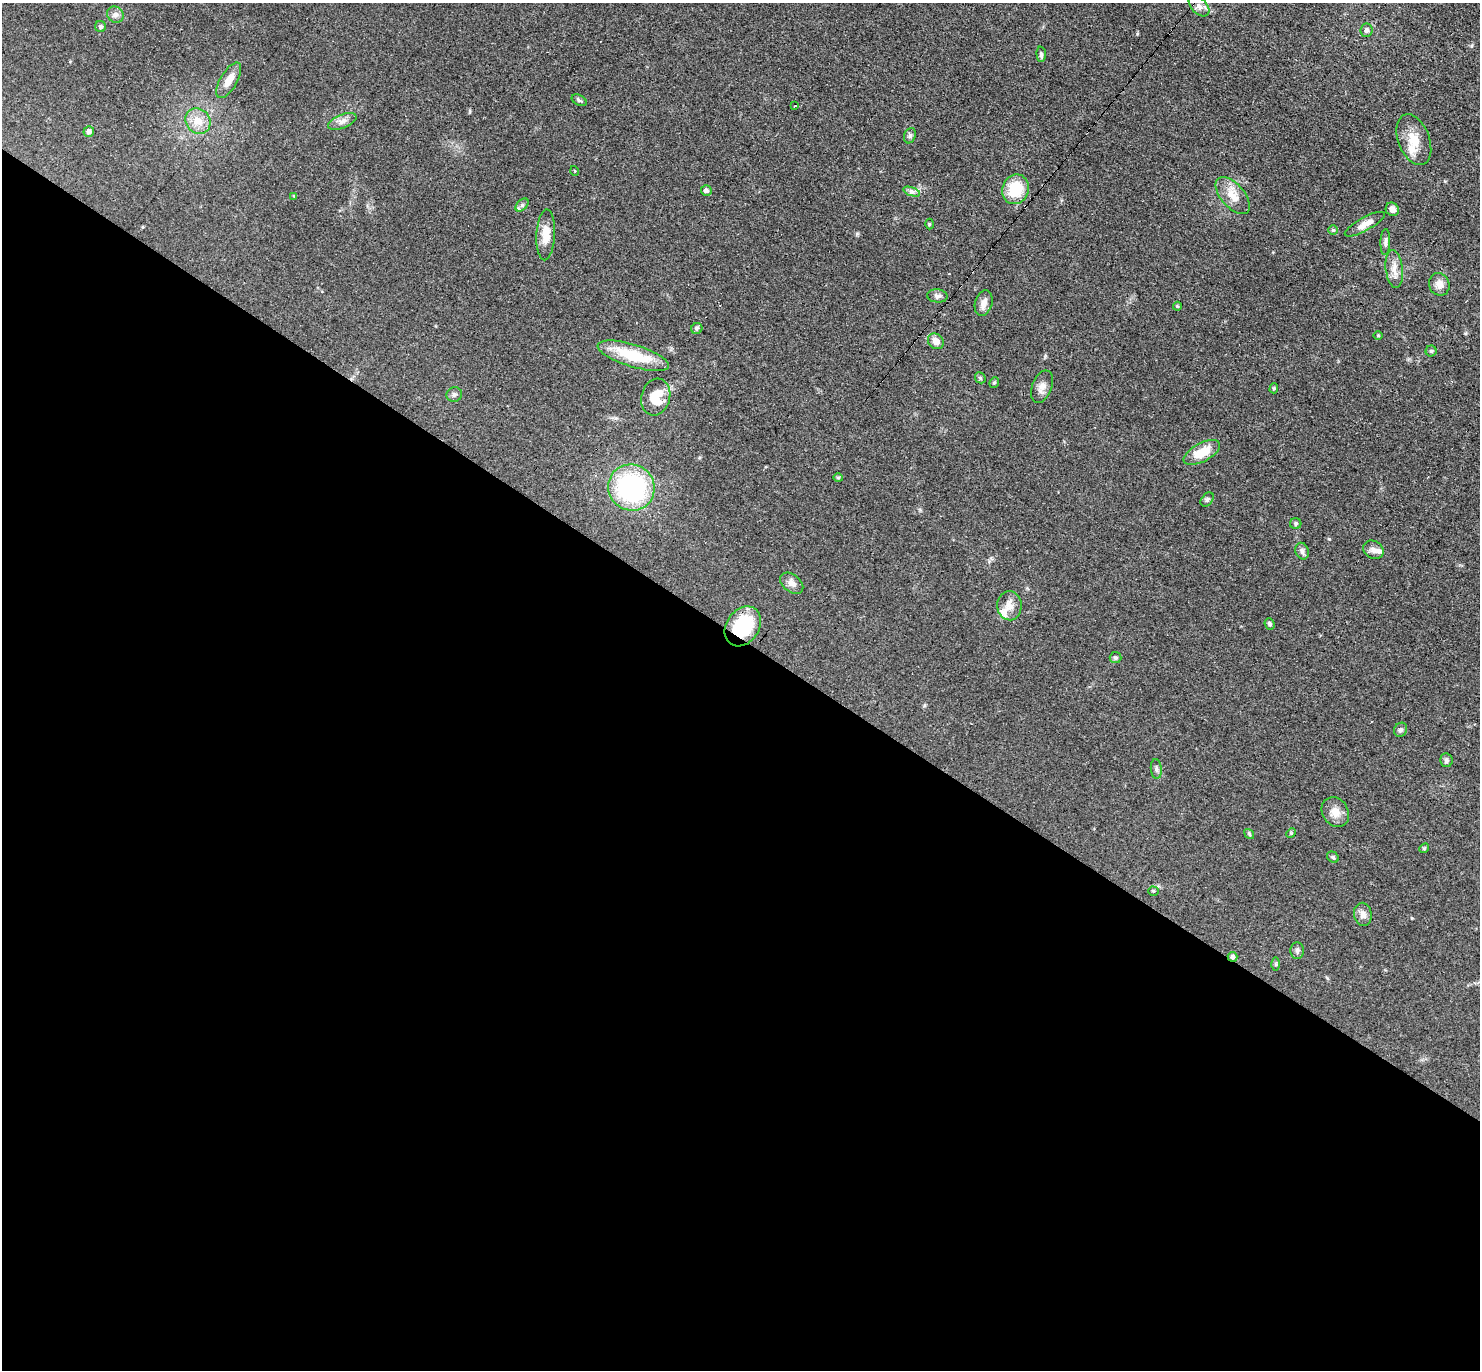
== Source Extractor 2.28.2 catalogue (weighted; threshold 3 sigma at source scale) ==
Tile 14 of 4 x 4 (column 2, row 4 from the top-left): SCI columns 1608-3085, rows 297-1664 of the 6089 x 6079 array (HDU 1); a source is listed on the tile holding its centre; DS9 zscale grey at full resolution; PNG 1482 x 1372 px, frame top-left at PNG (2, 3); each listed source drawn as its Kron ellipse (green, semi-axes under 4 px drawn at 4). Shown black and unused: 54% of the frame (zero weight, under 3 of 4 exposures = <1% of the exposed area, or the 3 px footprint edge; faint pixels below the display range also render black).
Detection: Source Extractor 2.28.2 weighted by HDU 2 'WHT'; one run over the whole footprint, this tile lists its part. Background 0.0607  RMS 0.0056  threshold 0.0254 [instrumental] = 3 sigma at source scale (4.5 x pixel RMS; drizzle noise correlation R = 1.50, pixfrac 1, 0.05/0.05 arcsec/px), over >= 5 px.
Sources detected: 72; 3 cosmic-ray / hot-pixel residue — neither listed nor drawn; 2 inside a brighter listed object's ellipse — not listed separately; the other 67 listed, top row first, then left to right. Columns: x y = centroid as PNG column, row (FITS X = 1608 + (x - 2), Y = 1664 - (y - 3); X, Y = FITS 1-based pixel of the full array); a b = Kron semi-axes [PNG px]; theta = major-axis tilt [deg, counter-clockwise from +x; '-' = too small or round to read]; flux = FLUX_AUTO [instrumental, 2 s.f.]
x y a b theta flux
1199 6 12 7 -45 2.9
115 15 8 8 - 2.5
100 27 5 5 - 1.4
1367 30 6 6 - 1.8
1041 54 8 4 -87 1.4
229 80 20 8 60 6.7
579 100 8 5 -30 0.98
795 106 3 3 - 1.1
198 121 13 12 - 7.5
342 121 15 7 22 3.1
89 131 5 5 - 1.8
910 136 8 5 69 1.3
1414 140 26 15 -69 12
575 171 5 3 - 0.42
1015 189 15 13 71 18
706 190 5 5 - 1.8
912 192 9 4 -19 1.5
294 196 4 4 - 0.51
1233 196 22 11 -49 8.1
522 205 8 5 46 1.3
1392 209 7 6 - 2.8
929 224 5 3 - 0.51
1365 224 22 6 29 4.8
1333 230 5 4 - 0.79
546 235 25 9 87 8.1
1385 242 13 5 88 1.7
1394 269 19 8 -83 5.2
1439 284 11 10 - 4
937 296 10 6 -5 2
984 303 13 8 72 3.7
1177 306 4 4 - 0.62
697 329 6 5 - 1
1378 335 5 3 - 0.52
936 341 8 7 - 4.1
1431 351 5 5 - 0.94
633 356 37 11 -17 24
980 378 6 5 - 0.87
994 382 5 4 - 0.78
1042 387 17 10 68 3.9
1274 388 5 4 - 0.77
454 394 8 7 - 1.6
656 397 18 14 75 11
1202 452 20 9 28 12
838 478 4 4 - 0.66
631 488 23 22 - 77
1207 500 8 5 50 1.2
1296 524 5 5 - 1.1
1373 550 11 8 -32 2.7
1302 551 8 6 -69 1.9
792 583 13 8 -39 3.1
1009 606 14 12 -87 5.2
1269 624 6 5 - 1.2
743 626 21 16 55 37
1115 658 6 5 - 1
1401 730 7 6 - 1.4
1446 760 7 6 - 1.3
1156 769 10 5 -85 1.5
1335 812 16 12 -55 5.6
1291 833 5 4 - 0.69
1249 834 5 4 - 0.77
1424 848 5 4 - 0.73
1333 857 6 5 - 0.89
1154 891 5 4 - 0.69
1363 914 12 9 -80 3.4
1297 951 8 7 - 1.6
1233 957 5 4 - 1.7
1276 964 6 4 -90 0.77
Overlapping masked pixels (flux is a lower limit): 2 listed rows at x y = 743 626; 1233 957
Unlisted compact peaks at least as high as the median listed source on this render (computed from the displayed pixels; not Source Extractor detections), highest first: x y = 1329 539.